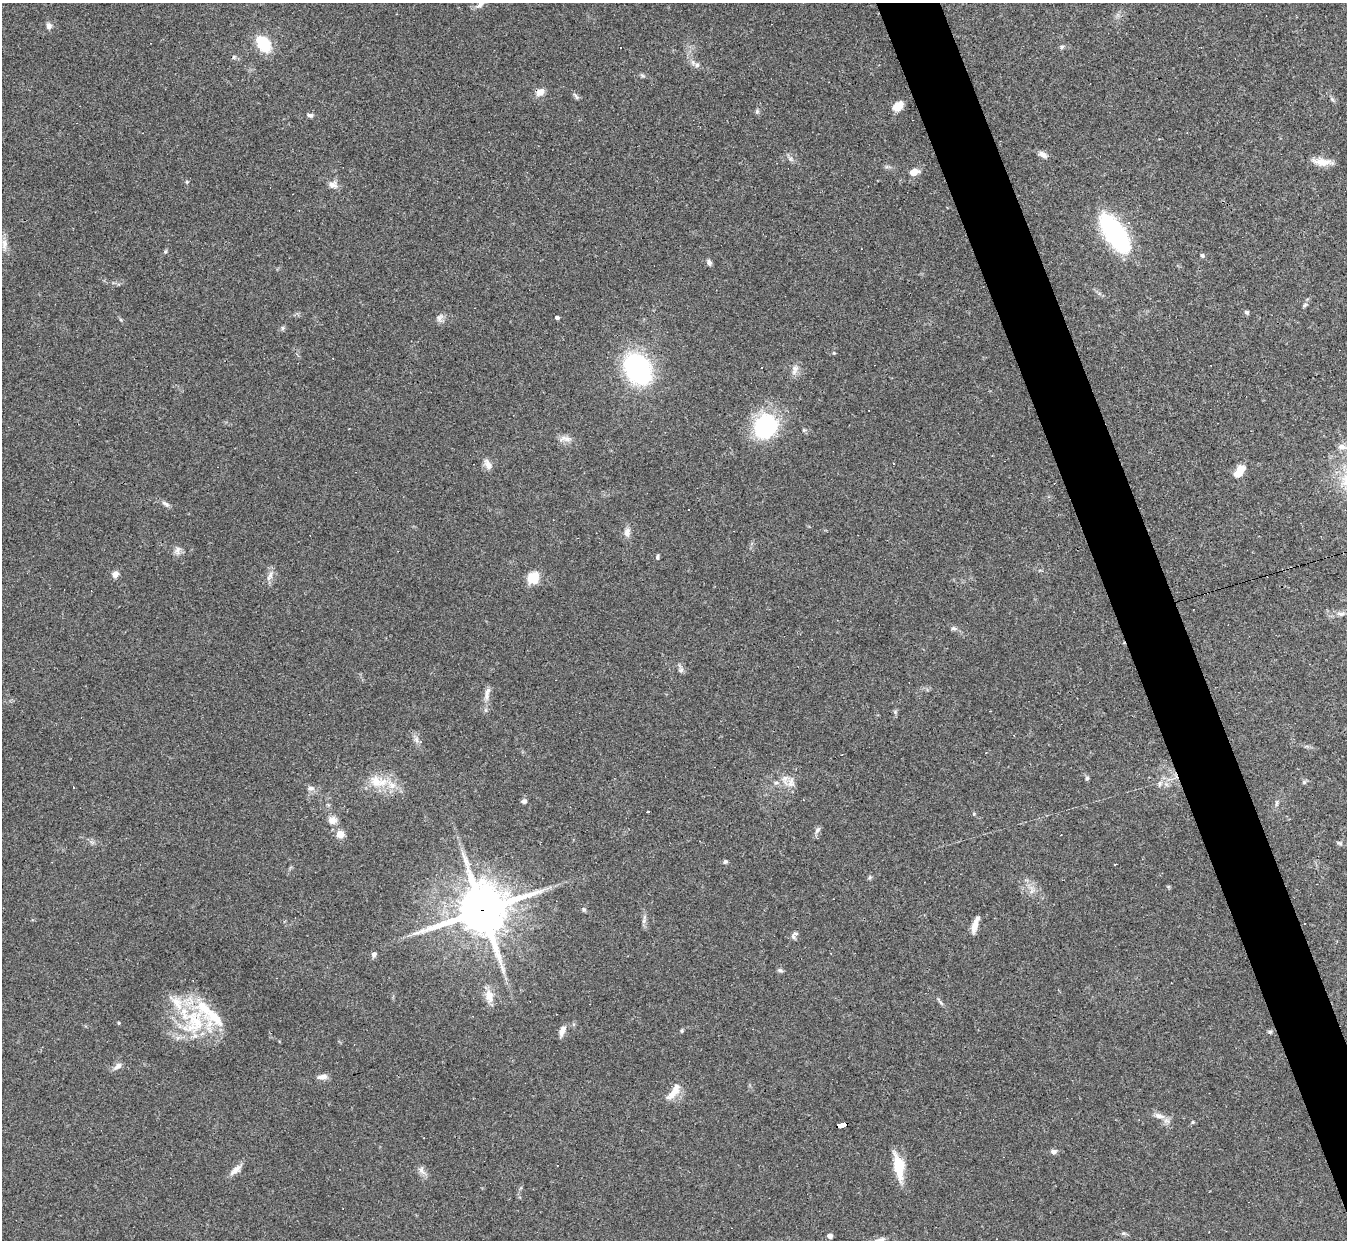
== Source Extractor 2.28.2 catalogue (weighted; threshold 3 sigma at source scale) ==
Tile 6 of 4 x 4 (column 2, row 2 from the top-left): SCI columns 1346-2690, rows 2621-3858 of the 5380 x 5366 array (HDU 1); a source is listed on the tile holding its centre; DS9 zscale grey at full resolution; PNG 1349 x 1242 px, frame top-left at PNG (2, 3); no overlay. Shown black and unused: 4% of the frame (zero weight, under 3 of 4 exposures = <1% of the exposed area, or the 3 px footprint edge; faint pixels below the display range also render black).
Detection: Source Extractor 2.28.2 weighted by HDU 2 'WHT'; one run over the whole footprint, this tile lists its part. Background 0.048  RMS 0.0043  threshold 0.0194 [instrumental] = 3 sigma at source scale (4.5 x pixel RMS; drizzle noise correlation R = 1.50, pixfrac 1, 0.05/0.05 arcsec/px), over >= 5 px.
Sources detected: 118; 13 cosmic-ray / hot-pixel residue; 1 long thin detection or spike segment (spike, bleed or trail) — not listed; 6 inside a brighter listed object's ellipse — not listed separately; the other 98 listed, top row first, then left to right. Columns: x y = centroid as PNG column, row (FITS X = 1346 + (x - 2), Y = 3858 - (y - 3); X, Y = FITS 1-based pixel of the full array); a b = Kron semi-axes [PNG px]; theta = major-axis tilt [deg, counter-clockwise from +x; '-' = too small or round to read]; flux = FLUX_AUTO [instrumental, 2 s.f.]
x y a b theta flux
480 4 13 7 44 2
49 26 9 7 -79 1.6
264 44 13 9 -54 21
1061 47 6 4 90 0.66
234 57 5 5 - 0.64
697 65 8 7 - 1.4
642 75 8 5 -29 0.77
540 92 12 9 38 3.1
576 96 12 5 -50 1
1332 99 7 5 -45 0.8
898 106 11 7 38 5.7
310 115 8 5 -11 1.3
1043 154 12 6 -32 2.2
791 159 8 7 - 1.4
1322 162 24 8 -4 5.6
914 172 8 6 16 5.4
187 182 5 4 - 0.46
333 185 12 10 -10 2.6
1128 223 3 3 - 11
1115 234 37 15 -57 78
4 244 16 8 -89 2.9
165 251 6 4 46 0.59
1202 255 6 5 - 0.81
709 262 8 5 -59 1.3
1305 305 9 5 38 0.97
1246 312 6 5 - 0.88
557 317 4 3 - 3.5
440 318 13 7 54 1.9
282 328 7 5 -23 0.82
834 353 5 4 - 0.44
637 369 22 17 -59 83
795 370 16 8 70 2.6
765 426 26 22 61 42
804 430 6 4 -44 0.64
565 439 17 7 0 2.8
1342 447 13 7 -13 2.3
894 463 3 2 - 0.47
488 464 14 8 -63 2.8
1239 472 16 9 53 6.5
166 504 11 6 -35 1.5
688 510 2 2 - 0.32
627 532 13 8 82 2.5
177 550 13 7 75 2
657 557 7 3 83 0.7
115 574 7 7 - 2.6
270 576 16 6 65 2.4
533 578 13 11 51 8.5
1341 614 13 6 -4 2.1
953 628 7 5 0 0.95
681 670 7 7 - 1.3
487 692 14 8 66 2.5
485 710 6 4 -89 0.82
895 712 6 5 - 0.71
416 740 9 6 -87 1.8
1087 778 5 5 - 0.91
785 780 19 9 -76 4
376 781 23 16 -42 9.6
1304 782 6 5 - 0.73
776 783 6 4 0 0.84
1159 784 9 6 83 1.5
1166 784 7 5 -44 1.2
310 788 8 7 - 1.8
524 801 7 6 - 1.2
1276 803 9 4 79 0.94
648 812 3 3 - 3
974 814 5 4 - 0.48
332 820 11 9 5 3
817 830 10 6 57 1.4
340 834 7 7 - 5.3
1340 843 8 4 -27 0.79
725 861 6 6 - 0.75
1115 864 3 2 - 0.38
870 877 6 4 46 0.67
1168 886 6 4 -18 0.51
584 909 6 5 - 0.73
482 910 17 15 21 2200
644 921 8 5 82 1.3
975 926 16 7 73 3.9
793 937 9 6 -65 1.2
374 954 6 5 - 1.5
780 970 7 5 -11 0.95
489 996 18 11 -82 5.1
940 1002 12 4 -49 1.1
195 1021 50 42 4 35
562 1031 13 7 70 2.9
682 1031 5 4 - 0.57
1270 1032 7 4 6 0.76
117 1066 12 7 38 2.2
322 1077 13 6 9 2.5
674 1092 25 9 53 5.4
1159 1116 17 7 -15 3
1192 1122 6 4 89 0.48
842 1125 9 4 14 140
1054 1151 9 6 4 1.4
898 1167 25 10 -81 15
235 1170 19 7 39 3.1
422 1170 14 7 -58 2.3
830 1236 4 4 - 2.3
Overlapping masked pixels (flux is a lower limit): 2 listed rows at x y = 482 910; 842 1125
Isophote crosses this tile's border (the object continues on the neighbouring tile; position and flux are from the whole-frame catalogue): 1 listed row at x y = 480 4
Unlisted compact peaks at least as high as the median listed source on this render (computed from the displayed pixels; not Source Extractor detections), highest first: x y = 757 111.